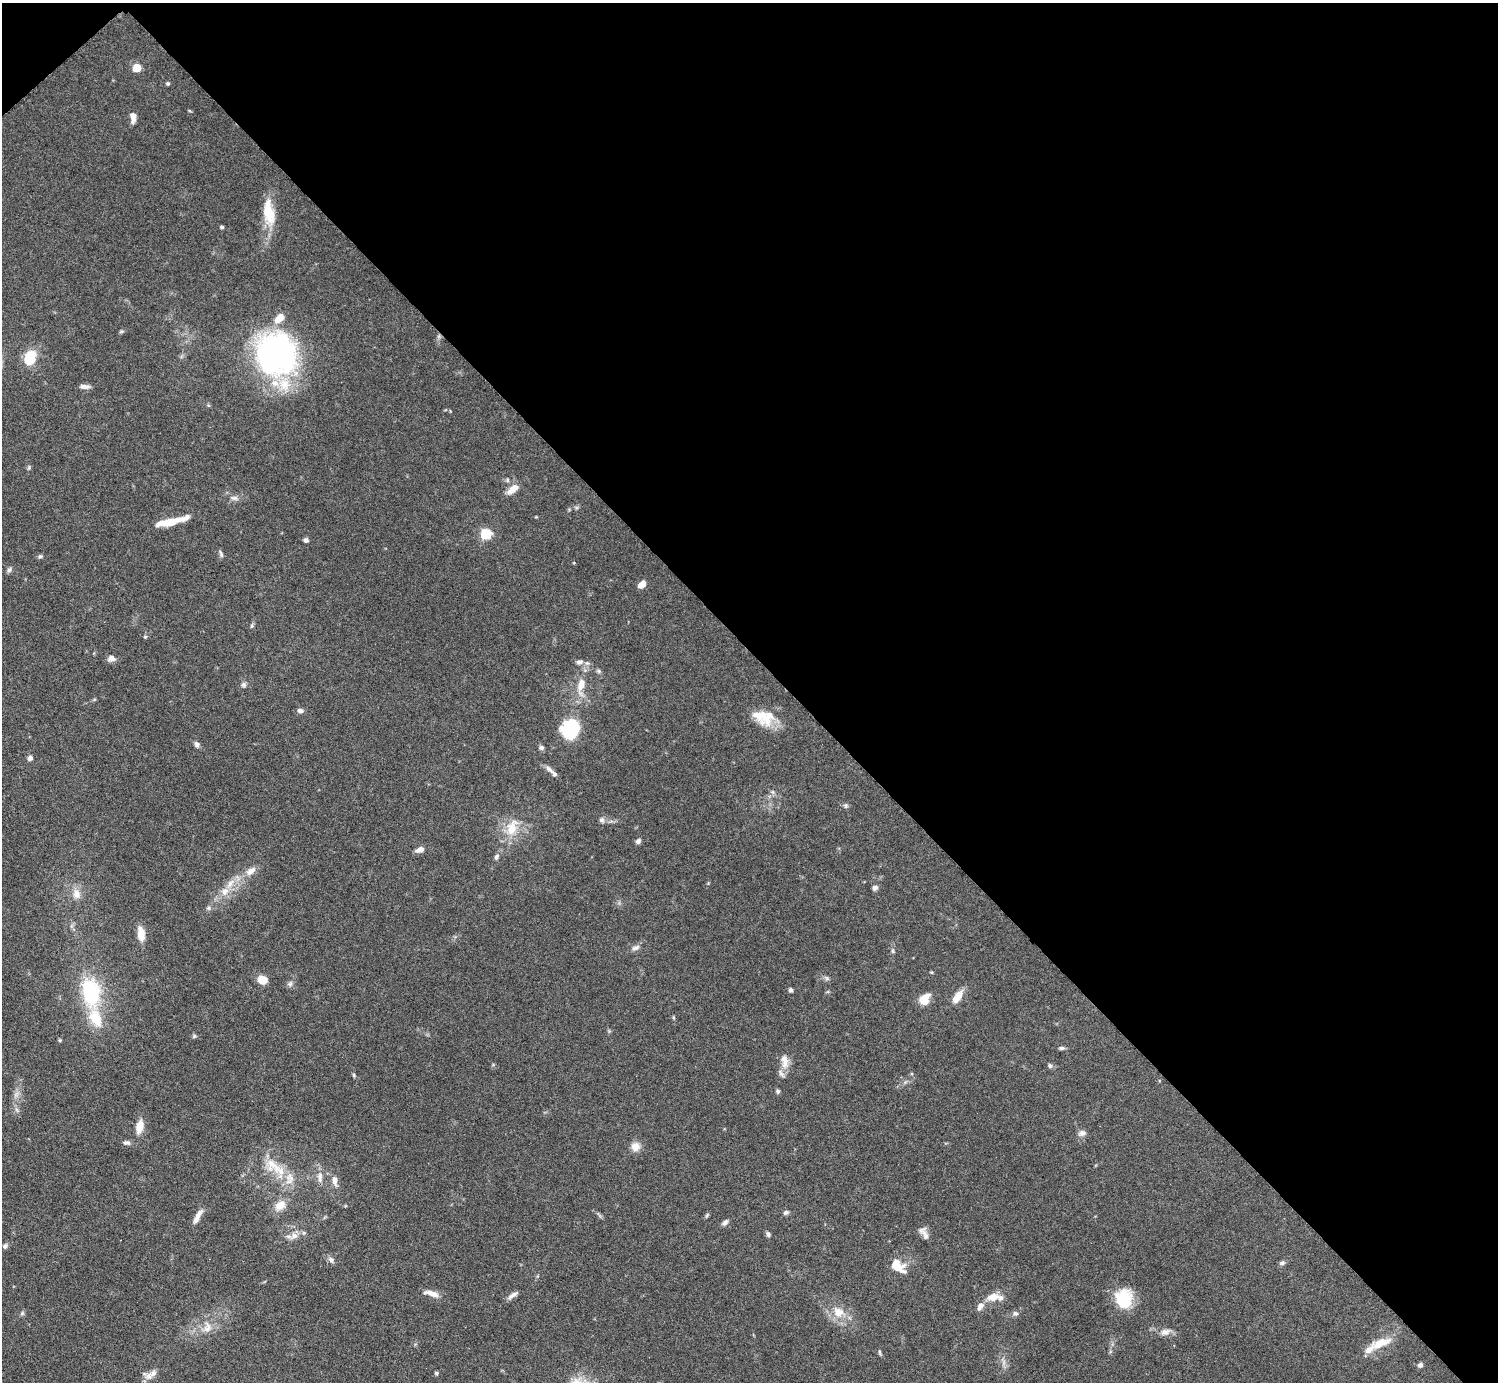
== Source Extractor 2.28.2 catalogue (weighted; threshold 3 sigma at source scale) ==
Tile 3 of 4 x 4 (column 3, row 1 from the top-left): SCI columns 2998-4493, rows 4449-5828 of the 6034 x 6030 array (HDU 1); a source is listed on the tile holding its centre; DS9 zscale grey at full resolution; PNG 1500 x 1384 px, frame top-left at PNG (2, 3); no overlay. Shown black and unused: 48% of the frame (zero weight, under 4 of 7 exposures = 3% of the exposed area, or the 3 px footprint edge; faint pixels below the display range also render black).
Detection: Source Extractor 2.28.2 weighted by HDU 2 'WHT'; one run over the whole footprint, this tile lists its part. Background 0.073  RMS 0.0036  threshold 0.0146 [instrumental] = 3 sigma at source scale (4.09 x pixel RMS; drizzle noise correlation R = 1.36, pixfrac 0.8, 0.05/0.05 arcsec/px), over >= 5 px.
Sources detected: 112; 1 inside a brighter object's white glare — not listed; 11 inside a brighter listed object's ellipse — not listed separately; the other 100 listed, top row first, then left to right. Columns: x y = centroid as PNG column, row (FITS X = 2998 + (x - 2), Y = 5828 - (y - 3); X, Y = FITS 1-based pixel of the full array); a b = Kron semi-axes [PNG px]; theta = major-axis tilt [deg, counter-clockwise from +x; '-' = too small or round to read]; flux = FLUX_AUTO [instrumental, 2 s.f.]
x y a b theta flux
137 68 5 5 - 13
168 83 5 5 - 0.48
133 117 12 6 -88 2.2
268 212 30 14 -78 9.2
222 227 5 4 - 0.48
279 318 13 8 43 4.1
121 331 8 4 9 0.47
275 354 31 29 90 120
30 358 17 12 70 8.9
284 384 20 16 -77 8
85 386 12 5 -3 1.5
29 467 6 4 49 0.46
507 480 5 5 - 0.55
513 489 14 7 40 3.7
234 498 11 6 -7 1.3
169 522 31 7 12 7.4
486 534 5 5 - 30
306 540 6 5 - 0.9
221 554 10 4 -72 0.73
40 556 6 5 - 0.62
9 570 8 6 54 0.82
642 585 8 5 41 3.3
252 626 7 5 83 0.55
145 637 5 4 - 0.47
111 658 9 7 -4 1.7
579 662 9 6 20 1.1
599 671 6 5 - 0.6
244 685 7 7 - 0.87
581 685 15 8 73 4
300 711 7 6 - 1.1
759 715 29 16 -40 7.7
571 729 18 16 59 21
197 744 8 7 - 1
541 748 7 6 - 0.77
30 758 7 6 - 1
549 769 13 6 -45 1.4
773 792 7 4 -71 0.58
846 806 6 6 - 0.7
602 820 8 6 -72 1
512 827 26 15 68 7.7
638 841 7 5 47 1
420 850 9 6 21 2.2
496 857 7 5 68 0.87
251 871 15 9 38 2.8
875 888 6 6 - 1.1
225 891 12 10 62 3.2
76 894 13 10 -75 3.1
209 908 7 5 21 0.72
141 934 14 7 -82 4.7
636 948 11 7 17 1.4
893 951 6 4 -88 0.5
827 978 7 4 -89 0.6
262 980 8 7 - 5.9
290 984 8 7 - 0.92
791 990 5 4 - 0.76
91 992 32 19 -82 25
957 997 13 6 55 5.6
924 999 12 8 58 6.1
194 1036 6 5 - 0.5
60 1040 5 4 - 0.4
1062 1048 8 5 0 0.7
785 1061 23 10 -85 3.7
1050 1066 7 5 -61 0.64
354 1075 5 4 - 0.47
778 1091 6 5 - 0.6
16 1094 9 5 56 1.3
140 1127 14 8 79 4.1
1082 1133 10 7 18 1.4
127 1143 9 6 -5 1
635 1147 9 9 - 3.3
273 1165 27 17 -36 9.1
320 1177 17 7 89 2.1
335 1180 10 7 -82 2.1
280 1205 18 12 41 3.8
786 1212 7 5 22 0.76
707 1215 8 4 55 0.5
197 1217 20 6 61 2.4
725 1222 9 6 48 0.96
924 1233 17 7 -61 1.9
768 1234 7 5 -74 0.71
294 1236 14 8 37 2.4
5 1246 6 6 - 0.98
331 1260 10 6 -54 1.1
1282 1263 8 6 13 0.81
897 1265 16 9 -41 6.9
432 1293 19 6 -16 2.7
512 1295 16 5 36 1.5
993 1297 17 10 5 4.3
1124 1301 19 19 - 13
980 1306 11 7 57 2.1
838 1312 16 15 - 5.4
22 1313 6 5 - 0.6
1015 1313 8 6 -9 0.89
207 1327 17 10 82 3.5
1165 1332 13 9 14 2.1
1380 1343 21 8 20 7.1
880 1352 7 3 -81 0.46
1420 1365 6 6 - 0.96
436 1373 5 4 - 0.53
149 1376 12 10 79 2.2